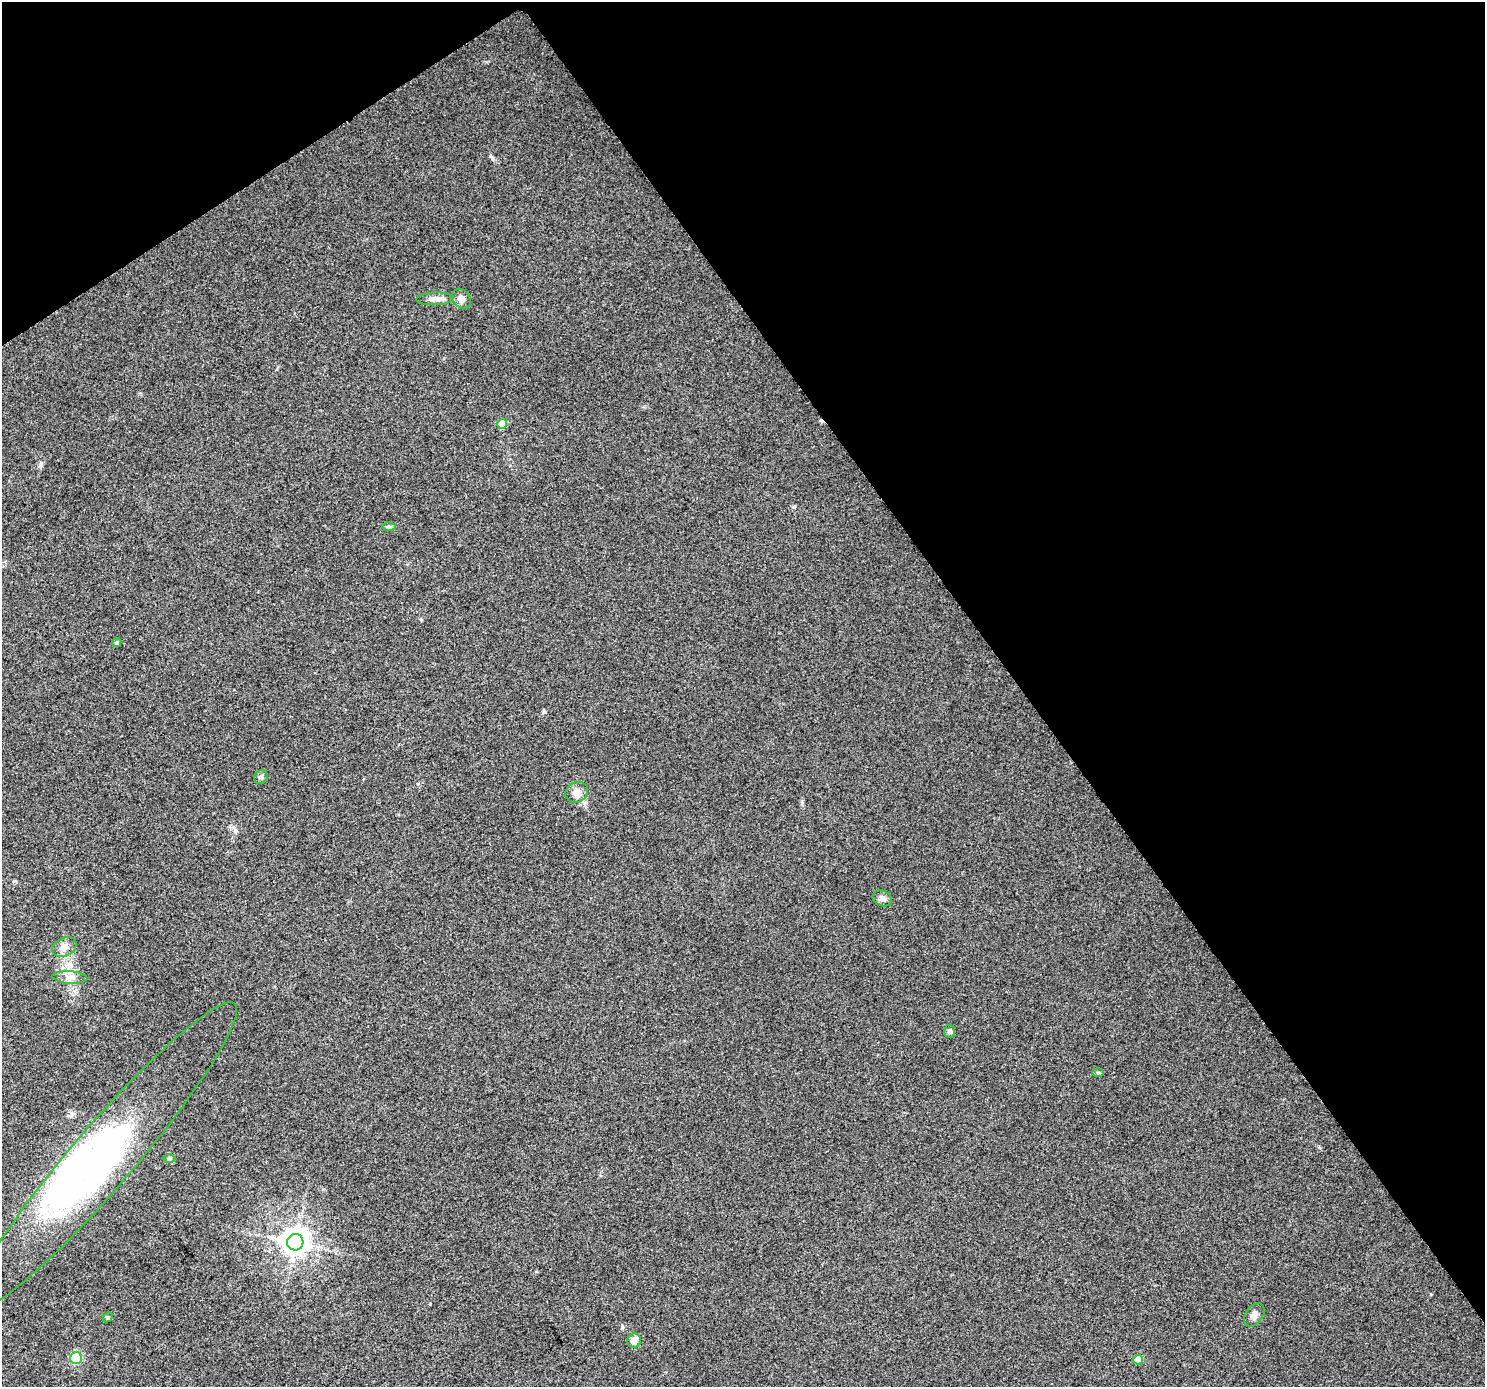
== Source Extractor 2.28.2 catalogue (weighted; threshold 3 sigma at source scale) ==
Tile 3 of 4 x 4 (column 3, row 1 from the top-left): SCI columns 2973-4455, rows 4348-5732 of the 5940 x 5862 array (HDU 1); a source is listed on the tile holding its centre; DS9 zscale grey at full resolution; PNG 1487 x 1389 px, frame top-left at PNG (2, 2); each listed source drawn as its Kron ellipse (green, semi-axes under 4 px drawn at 4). Shown black and unused: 36% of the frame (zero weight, under 3 of 5 exposures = <1% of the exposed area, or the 3 px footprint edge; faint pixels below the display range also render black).
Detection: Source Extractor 2.28.2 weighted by HDU 2 'WHT'; one run over the whole footprint, this tile lists its part. Background 0.0143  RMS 0.0045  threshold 0.0201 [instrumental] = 3 sigma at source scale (4.5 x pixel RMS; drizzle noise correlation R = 1.50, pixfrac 1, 0.0396/0.0396 arcsec/px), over >= 5 px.
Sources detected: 23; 3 inside a brighter object's white glare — neither listed nor drawn; the other 20 listed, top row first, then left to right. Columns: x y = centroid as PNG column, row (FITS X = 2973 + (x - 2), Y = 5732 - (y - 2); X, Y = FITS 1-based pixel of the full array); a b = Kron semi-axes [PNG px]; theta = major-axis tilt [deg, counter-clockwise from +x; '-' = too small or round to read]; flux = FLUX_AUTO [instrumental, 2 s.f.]
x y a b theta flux
435 299 18 6 2 2.8
461 299 11 8 -46 2.5
502 424 5 5 - 7.8
389 527 7 4 0 0.78
117 642 5 4 - 0.74
261 777 7 6 - 1.2
577 792 12 10 28 2.9
882 898 10 7 -24 1.9
64 947 13 9 27 3.1
70 977 17 6 -4 2.8
950 1031 6 5 - 1.2
1098 1073 5 3 - 0.56
104 1157 201 31 49 140
169 1158 6 4 1 0.72
295 1242 8 8 - 560
1254 1315 13 8 55 2.4
108 1317 6 4 44 0.65
634 1340 7 6 - 3.6
76 1358 6 6 - 34
1138 1360 5 4 - 6.1
Unlisted compact peaks at least as high as the median listed source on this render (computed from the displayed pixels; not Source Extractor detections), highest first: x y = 41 463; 794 507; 544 712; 421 619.